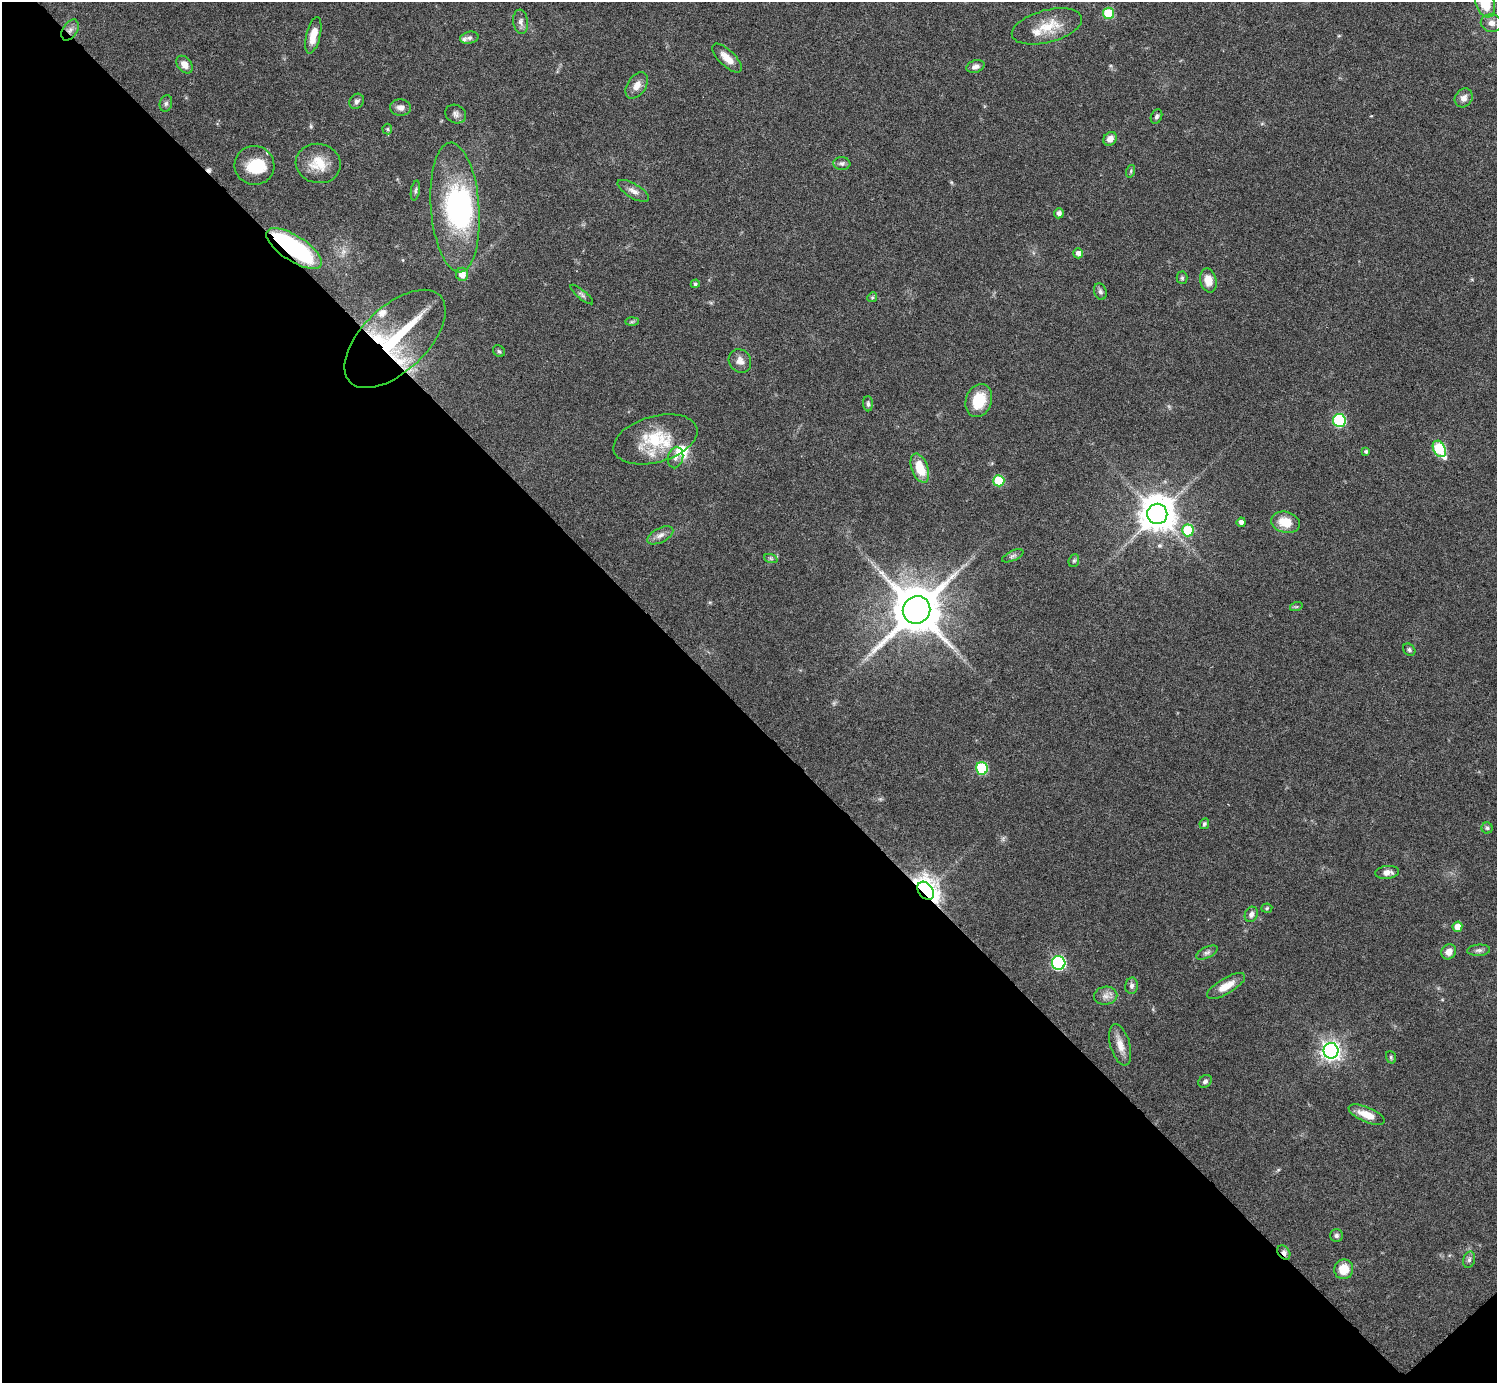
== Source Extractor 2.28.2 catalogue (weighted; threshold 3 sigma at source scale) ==
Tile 14 of 4 x 4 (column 2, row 4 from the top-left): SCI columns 1541-3035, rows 199-1579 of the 6029 x 6026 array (HDU 1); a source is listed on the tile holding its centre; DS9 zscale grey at full resolution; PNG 1499 x 1385 px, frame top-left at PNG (2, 2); each listed source drawn as its Kron ellipse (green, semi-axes under 4 px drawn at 4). Shown black and unused: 49% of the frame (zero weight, under 3 of 6 exposures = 3% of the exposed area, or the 3 px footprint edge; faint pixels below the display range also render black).
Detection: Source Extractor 2.28.2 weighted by HDU 2 'WHT'; one run over the whole footprint, this tile lists its part. Background 0.0569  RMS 0.0044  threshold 0.0178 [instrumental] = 3 sigma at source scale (4.09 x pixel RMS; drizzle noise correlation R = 1.36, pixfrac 0.8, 0.05/0.05 arcsec/px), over >= 5 px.
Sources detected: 94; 3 inside a brighter object's white glare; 1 cosmic-ray / hot-pixel residue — neither listed nor drawn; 5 inside a brighter listed object's ellipse — not listed separately; the other 85 listed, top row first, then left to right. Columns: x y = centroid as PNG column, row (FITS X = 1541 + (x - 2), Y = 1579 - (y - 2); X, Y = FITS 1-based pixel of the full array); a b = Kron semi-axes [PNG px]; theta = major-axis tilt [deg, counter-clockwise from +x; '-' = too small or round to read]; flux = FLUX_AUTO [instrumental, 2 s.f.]
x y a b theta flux
1485 3 15 9 -72 11
1108 13 5 5 - 16
521 22 12 7 -82 1.8
1491 23 11 9 -10 2.5
1047 26 36 16 15 10
70 30 11 7 58 1.9
313 35 18 7 76 5.7
469 38 9 6 11 1.2
727 58 19 8 -43 4.8
185 65 10 7 -52 3
975 67 9 6 17 1.8
637 85 14 9 56 3.4
1464 98 10 8 53 2.4
357 101 8 7 - 1.3
166 103 8 6 74 1
400 107 10 8 -3 2.2
456 114 11 9 -27 1.6
1156 117 8 5 65 0.95
387 129 5 5 - 0.57
1110 139 7 6 - 2.6
318 163 23 19 -11 9.7
842 163 8 6 -4 1.2
254 165 20 19 - 11
1131 171 6 4 72 0.58
415 191 10 4 81 0.88
633 191 18 7 -31 2.4
455 208 65 24 -86 49
1059 213 5 5 - 1.6
294 248 32 12 -33 50
1078 253 5 5 - 1.6
462 274 6 6 - 4.1
1182 278 6 5 - 0.74
1208 280 12 8 -77 4.7
695 284 4 4 - 0.73
1100 292 8 6 -70 1.1
582 295 14 4 -40 1.1
872 297 5 4 - 0.52
632 322 7 4 2 0.64
395 339 62 32 44 42
499 351 6 5 - 0.68
740 361 12 10 -54 2.6
979 400 17 13 71 12
868 404 7 5 -88 0.91
1339 420 6 6 - 42
655 439 43 23 16 19
1439 449 9 6 -62 27
1366 452 4 4 - 0.83
675 457 11 7 78 1.8
920 468 15 8 -70 9.3
999 481 6 5 - 15
1157 514 10 10 - 890
1241 522 4 4 - 1.6
1285 522 15 10 -16 7.4
1188 530 6 6 - 16
660 535 14 7 27 2.3
1013 556 11 5 24 1.2
771 559 7 4 -20 0.68
1074 561 6 5 - 0.68
1296 607 6 4 18 0.54
916 610 14 13 - 2200
1409 650 7 5 -43 0.89
982 768 6 6 - 28
1204 824 5 4 - 0.78
1487 828 5 5 - 0.67
1387 872 12 6 5 2.3
926 891 10 7 -51 400
1267 908 5 4 - 0.56
1251 914 8 6 65 1.5
1457 927 5 5 - 3.9
1479 950 11 5 4 1.3
1207 952 11 5 26 1.3
1449 952 8 7 - 2.9
1059 963 7 7 - 58
1132 986 8 6 86 1.3
1226 986 21 8 30 5.6
1106 996 12 9 10 2.4
1120 1045 21 9 -74 4.4
1331 1051 8 7 - 200
1391 1057 6 5 - 0.65
1205 1081 7 6 - 1.1
1367 1115 19 7 -22 6
1336 1235 6 6 - 1
1284 1252 8 5 -55 1.8
1469 1260 8 6 73 1.1
1344 1269 10 9 - 7.4
Overlapping masked pixels (flux is a lower limit): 5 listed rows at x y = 70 30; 294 248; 395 339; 926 891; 1284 1252
Isophote crosses this tile's border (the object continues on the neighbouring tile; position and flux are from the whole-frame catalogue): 1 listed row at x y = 1485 3